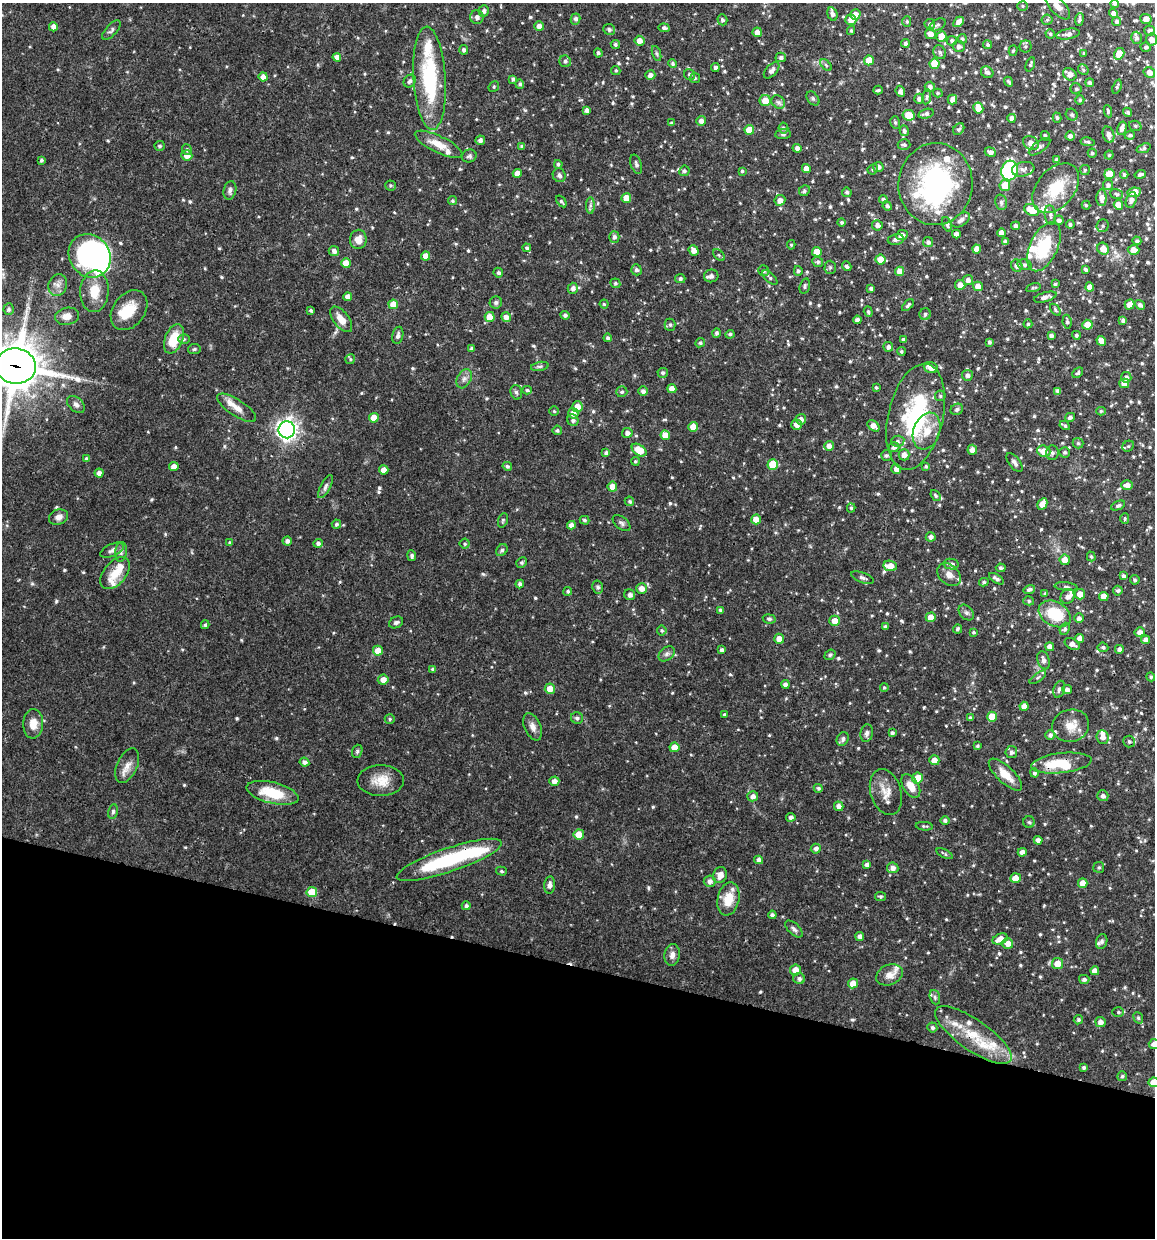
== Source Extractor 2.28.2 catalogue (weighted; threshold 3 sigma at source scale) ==
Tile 15 of 4 x 4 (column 3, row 4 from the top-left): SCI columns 2423-3575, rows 6-1241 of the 4966 x 4951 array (HDU 1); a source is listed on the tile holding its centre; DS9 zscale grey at full resolution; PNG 1157 x 1240 px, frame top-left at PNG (2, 3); each listed source drawn as its Kron ellipse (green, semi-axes under 4 px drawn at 4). Shown black and unused: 22% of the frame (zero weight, under 3 of 4 exposures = <1% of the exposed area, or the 3 px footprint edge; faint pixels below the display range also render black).
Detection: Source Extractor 2.28.2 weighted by HDU 2 'WHT'; one run over the whole footprint, this tile lists its part. Background 0.0686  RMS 0.0025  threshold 0.0113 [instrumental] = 3 sigma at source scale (4.5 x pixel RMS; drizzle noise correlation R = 1.50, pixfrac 1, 0.05/0.05 arcsec/px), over >= 5 px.
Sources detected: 758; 5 inside a brighter object's white glare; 2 cosmic-ray / hot-pixel residue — neither listed nor drawn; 32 inside a brighter listed object's ellipse — not listed separately; of the other 719, all 500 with FLUX_AUTO >= 0.37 (the completeness limit of this list) listed and drawn (219 fainter detections not listed), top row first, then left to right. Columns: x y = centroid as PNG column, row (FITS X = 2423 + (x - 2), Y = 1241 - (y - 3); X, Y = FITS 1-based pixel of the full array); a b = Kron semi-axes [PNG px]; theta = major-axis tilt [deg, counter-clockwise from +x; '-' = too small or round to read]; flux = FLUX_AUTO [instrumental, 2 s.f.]
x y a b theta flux
1115 4 4 4 - 0.44
1022 6 5 5 - 0.38
1058 6 16 7 -47 1.9
484 11 5 5 - 0.66
1113 13 5 4 - 1.2
832 14 7 5 -73 0.94
855 15 5 5 - 2.5
477 17 7 7 - 0.84
576 19 5 5 - 0.74
1079 19 6 3 83 0.62
1146 19 6 5 - 1.6
722 20 5 5 - 0.65
851 20 5 5 - 1.9
1047 20 5 5 - 0.44
907 21 5 4 - 0.39
1117 21 4 4 - 0.65
958 22 6 4 47 1.5
930 24 5 5 - 0.62
937 25 9 5 32 0.7
539 26 5 4 - 1.6
53 27 4 4 - 1.3
664 28 6 4 -8 0.73
609 29 6 5 - 0.69
111 30 12 5 48 0.73
1150 30 5 5 - 0.79
851 31 4 3 - 0.38
757 32 4 4 - 1.7
930 34 5 5 - 1.5
1050 34 5 4 - 0.41
1068 34 12 5 10 1
941 37 5 5 - 3.6
1137 38 6 5 - 0.6
962 39 5 4 - 0.62
1152 39 6 5 - 1.3
639 41 5 5 - 1.7
952 41 5 4 - 0.69
905 43 4 4 - 0.57
615 44 4 4 - 0.49
988 45 5 4 - 0.52
959 46 6 5 - 0.83
1025 46 6 6 - 0.52
1146 47 5 5 - 0.62
464 50 5 4 - 0.67
1013 51 5 4 - 0.43
940 52 7 6 - 0.74
598 53 4 4 - 0.57
656 53 8 3 -71 0.4
1084 53 4 3 - 0.43
1119 54 6 5 - 3.8
337 57 4 4 - 1.5
781 57 5 4 - 0.72
869 60 5 5 - 3.5
565 61 6 6 - 0.73
673 64 4 4 - 0.59
934 64 5 5 - 6.5
1030 64 7 3 70 0.47
826 65 7 4 -46 0.43
715 68 4 4 - 0.77
616 70 4 4 - 0.39
772 70 10 5 47 1.1
1083 70 6 5 - 0.45
987 72 6 5 - 0.76
1149 72 6 5 - 1.4
1070 74 7 6 - 1.9
650 75 5 5 - 1.2
689 75 6 5 - 0.66
263 77 4 4 - 1.7
429 78 52 16 -86 21
695 78 5 5 - 0.4
513 79 4 3 - 0.64
410 81 7 5 54 0.7
1009 82 5 3 - 0.42
1090 83 4 4 - 0.6
520 84 5 4 - 0.59
494 87 6 5 - 0.38
930 87 5 5 - 0.77
1117 87 7 4 69 0.42
1076 89 5 5 - 0.48
878 90 4 2 - 0.4
900 91 5 4 - 0.74
938 93 5 4 - 0.43
927 97 7 4 79 0.48
813 98 8 5 -49 0.53
919 99 5 5 - 1
952 99 5 5 - 1.4
1080 100 4 4 - 0.41
765 101 5 5 - 3.4
778 102 7 6 - 0.65
978 108 5 5 - 2.9
587 110 4 4 - 0.99
1108 111 6 3 -81 0.43
1128 112 5 4 - 0.43
926 114 8 4 14 0.71
909 115 6 5 - 4
1072 115 6 5 - 0.61
1012 118 4 4 - 1.3
1057 118 5 4 - 0.44
701 121 5 5 - 1.1
895 122 6 5 - 0.46
672 123 4 3 - 0.47
1135 126 6 5 - 0.4
783 128 5 5 - 0.62
1122 128 7 4 74 1.2
959 129 6 5 - 0.58
749 130 5 5 - 3.4
904 131 5 4 - 0.68
783 134 7 5 5 0.54
1108 135 8 5 -71 1.4
1130 135 5 4 - 0.53
1045 136 5 3 - 0.52
1070 136 4 4 - 0.92
480 140 5 4 - 0.84
1087 142 7 4 -10 0.46
1031 143 8 6 -34 1.8
438 144 26 8 -26 3.7
904 145 6 5 - 0.6
159 146 5 5 - 0.49
522 146 3 3 - 0.43
1040 147 12 5 36 0.87
797 148 4 4 - 0.97
1144 148 7 4 21 0.56
187 150 5 5 - 0.57
990 152 5 4 - 0.95
1092 153 4 4 - 0.46
187 155 5 5 - 2
1109 155 4 4 - 0.37
469 156 7 6 - 0.62
41 160 4 4 - 0.49
1057 160 4 3 - 0.75
558 164 4 4 - 0.5
636 164 10 5 -72 0.66
878 167 5 5 - 0.99
806 168 4 4 - 1.6
873 169 5 5 - 0.53
1023 169 11 7 10 1.2
1010 170 10 8 76 35
1085 170 5 5 - 0.42
684 171 5 5 - 0.55
742 171 3 3 - 0.4
517 173 4 4 - 1.7
1109 174 5 5 - 6.6
1124 174 4 4 - 0.57
1140 174 6 3 17 0.62
559 175 7 6 - 0.73
935 184 41 37 86 44
390 185 5 5 - 0.39
1108 185 5 5 - 0.83
1005 186 5 5 - 4.1
1056 188 28 18 50 9
230 190 9 6 75 0.88
804 191 6 5 - 0.51
847 192 5 4 - 0.61
1134 192 7 4 10 3.1
1117 194 7 5 -18 0.43
626 198 5 5 - 3.6
1102 198 8 5 -90 1.8
883 199 4 4 - 0.54
780 200 5 5 - 1.5
1131 200 8 5 72 1.1
452 201 4 4 - 0.4
561 201 6 3 -52 0.42
1001 202 8 6 -75 0.67
590 205 8 4 90 0.64
1086 205 4 4 - 0.41
1118 205 5 4 - 2.9
887 206 5 4 - 0.65
1032 210 8 5 -27 4.9
1050 215 10 5 -82 0.8
961 220 10 6 32 0.99
1059 220 5 4 - 0.78
842 222 4 4 - 0.43
947 224 7 4 -70 0.63
1070 224 4 4 - 0.48
877 225 5 5 - 1.1
1016 226 4 4 - 0.85
1103 226 6 6 - 0.53
1001 233 4 4 - 1.7
956 234 4 4 - 1.3
902 235 6 5 - 1.1
614 237 5 5 - 0.83
358 239 10 8 80 2.1
896 239 8 5 9 0.82
1137 241 4 4 - 0.49
928 242 5 5 - 0.77
1005 242 4 3 - 0.56
791 245 4 4 - 0.38
1044 247 26 13 65 11
527 248 4 4 - 0.52
977 249 4 4 - 1.9
1103 249 6 5 - 2.2
694 250 5 4 - 1.5
1133 250 6 5 - 2.2
334 251 5 5 - 1
817 252 5 4 - 2.4
719 255 7 4 -46 0.52
90 256 23 20 -52 49
426 256 4 4 - 2.2
880 260 5 5 - 3.5
818 262 5 5 - 0.54
346 263 5 5 - 3.4
1024 265 7 5 -13 0.61
847 266 5 4 - 0.6
1017 266 6 5 - 1.2
830 267 6 5 - 0.54
636 270 5 5 - 0.77
1086 270 4 3 - 0.61
764 271 6 5 - 0.57
798 271 5 4 - 0.56
899 271 4 4 - 2.1
498 273 5 4 - 0.52
711 276 7 6 - 1.1
770 278 9 4 -44 0.61
680 279 5 4 - 0.65
968 280 5 5 - 0.99
615 283 5 4 - 0.49
1055 284 4 3 - 0.53
58 285 11 9 68 1.6
960 285 5 5 - 1.7
805 286 8 5 76 0.5
978 286 5 5 - 2.2
1090 287 4 4 - 2
573 288 5 5 - 1.1
871 288 4 3 - 0.67
1033 288 7 4 15 0.4
94 291 21 14 86 5.5
348 297 4 4 - 1.4
1045 297 11 4 16 1.2
496 302 6 6 - 0.58
393 304 5 4 - 3.1
604 304 4 4 - 0.38
908 305 7 4 45 0.53
1130 305 5 4 - 2
1140 305 5 4 - 0.93
9 309 6 5 - 0.49
129 310 22 16 52 6.1
311 310 4 3 - 0.41
1055 310 7 4 -54 0.41
868 312 5 3 - 0.45
925 314 6 5 - 0.52
565 315 4 4 - 0.65
67 316 12 8 11 2.2
490 317 5 5 - 3.1
506 317 5 4 - 1.5
341 319 15 7 -53 2.7
857 320 4 4 - 0.91
1123 320 4 4 - 0.73
1067 322 7 4 -83 0.65
1028 324 4 4 - 0.47
670 325 6 5 - 0.52
1087 325 5 5 - 3.2
717 333 5 4 - 0.58
730 334 4 4 - 0.54
398 335 9 5 78 0.78
1076 335 4 4 - 0.51
1051 336 4 4 - 0.82
608 338 4 4 - 0.7
174 339 15 9 68 6.8
184 339 6 5 - 0.46
904 340 4 4 - 0.77
1101 341 5 4 - 2
989 342 4 3 - 0.55
700 343 5 4 - 0.51
888 347 5 5 - 0.96
194 349 6 5 - 0.42
472 349 4 3 - 0.66
901 351 4 4 - 0.46
350 359 5 4 - 0.38
16 366 20 17 -9 820
540 366 9 4 11 0.53
931 368 7 5 -20 2
663 373 5 5 - 0.53
1078 373 6 4 45 0.47
967 375 5 5 - 0.91
1126 377 5 5 - 0.72
464 379 10 7 60 1.1
1124 383 5 5 - 2.3
876 387 3 3 - 0.37
672 389 4 4 - 2.1
527 390 4 4 - 0.37
643 391 5 4 - 0.86
1058 391 4 4 - 0.92
516 392 7 5 -74 0.54
622 392 5 5 - 0.53
940 396 5 5 - 0.45
76 404 10 7 -44 0.9
577 407 5 5 - 2.3
237 408 23 8 -33 2.5
957 409 6 5 - 0.55
554 411 5 4 - 0.37
1101 411 5 4 - 0.43
573 413 5 5 - 1.7
916 417 54 27 77 28
1070 417 5 4 - 0.72
374 418 5 5 - 3.6
801 419 5 5 - 1.2
573 420 6 5 - 0.66
796 425 5 5 - 1.2
1065 425 5 3 - 0.51
873 426 7 4 -40 1.9
693 427 5 4 - 2.8
287 430 8 8 - 140
557 430 5 4 - 0.46
927 431 19 13 70 4.4
627 433 5 5 - 1
665 435 5 4 - 2.7
898 441 7 5 11 0.62
1078 443 5 5 - 0.42
829 446 5 4 - 1.4
1128 446 6 5 - 0.44
894 447 5 5 - 0.84
639 450 8 5 -34 4.6
972 450 5 5 - 1.5
1044 451 7 5 -18 3
1065 452 5 5 - 0.56
606 453 4 4 - 0.68
1052 453 7 6 - 0.65
904 455 6 5 - 1.5
886 456 5 5 - 0.57
86 459 4 4 - 0.5
635 461 4 4 - 0.37
1014 462 11 5 -52 0.83
773 465 5 5 - 7.1
507 466 5 4 - 0.5
926 466 4 4 - 0.5
174 467 4 4 - 1.9
896 469 5 4 - 1.5
384 470 5 4 - 2.1
99 473 4 4 - 1.2
1127 485 6 5 - 1.3
325 486 13 5 62 0.83
612 487 5 5 - 2.3
936 495 6 4 -50 0.45
629 501 5 4 - 0.41
1042 504 6 4 61 2.6
1118 505 7 4 26 0.51
851 508 4 4 - 0.45
59 517 10 7 20 1.3
1125 518 5 4 - 0.38
756 519 5 5 - 2.9
503 520 7 4 72 0.39
584 520 5 4 - 0.47
621 523 10 6 -40 0.76
336 524 4 4 - 0.52
571 525 4 4 - 1.4
931 537 5 4 - 0.95
287 541 4 4 - 0.85
230 543 4 4 - 0.39
318 543 5 4 - 0.74
465 544 5 5 - 0.38
112 550 12 6 24 0.97
502 550 6 5 - 0.56
121 552 10 6 83 0.76
412 556 5 4 - 0.67
1091 556 5 4 - 0.41
1065 560 5 5 - 2.4
522 562 5 5 - 0.48
951 564 7 5 -11 1
890 566 7 5 -9 3.3
1001 568 5 4 - 0.5
115 573 19 11 50 4.2
949 575 13 9 -42 1.7
1123 576 4 3 - 0.55
863 578 12 5 -21 0.8
997 579 8 4 -32 0.76
1135 580 5 4 - 0.45
984 582 5 4 - 0.43
520 584 4 4 - 0.81
598 587 6 5 - 0.68
1066 587 11 3 -6 0.57
642 588 5 5 - 1.8
1029 589 6 4 19 0.68
568 591 4 4 - 0.47
1118 591 5 5 - 0.53
1045 594 4 3 - 0.57
1080 594 5 5 - 2.4
630 595 5 5 - 1
1067 596 8 6 62 1.3
1104 596 5 4 - 2.1
1029 601 5 4 - 0.45
720 610 4 3 - 0.54
966 613 9 6 -48 0.72
1055 614 17 12 -29 9.9
931 617 5 4 - 2.5
1079 618 5 4 - 0.85
769 619 6 4 -10 0.5
835 621 5 5 - 2.9
396 622 7 5 24 0.67
205 625 4 3 - 0.43
885 627 4 3 - 0.62
957 629 4 4 - 0.45
1065 629 6 4 68 0.51
662 630 5 5 - 0.39
974 632 4 4 - 0.41
1140 632 5 5 - 1.3
1080 638 4 4 - 1.6
779 639 5 5 - 1.9
1146 640 4 4 - 1.3
1072 644 8 5 -30 1.2
1050 647 4 4 - 1.4
1103 647 5 4 - 0.54
1119 649 5 5 - 0.99
722 650 4 4 - 0.82
378 651 5 5 - 2.8
667 654 9 6 41 0.79
830 655 6 4 39 0.47
1044 660 9 6 -74 1.1
433 669 4 3 - 0.55
1038 677 10 4 36 0.45
1151 677 5 4 - 0.46
383 680 5 5 - 1.6
785 684 4 4 - 1
884 688 4 4 - 0.37
550 689 5 5 - 2.7
1059 689 9 5 72 0.82
1067 690 5 4 - 1.1
1024 706 4 4 - 1.9
725 715 3 3 - 0.47
970 717 4 4 - 0.41
992 717 5 5 - 4.3
577 718 6 5 - 0.79
390 719 5 4 - 0.37
33 724 14 10 86 2.8
1071 726 18 16 15 3.7
533 727 14 8 -66 1.5
867 733 9 6 81 0.89
892 733 4 3 - 0.64
1050 735 5 5 - 0.8
1103 737 7 6 - 1.7
843 739 7 5 56 0.79
1129 741 6 6 - 0.55
977 746 3 3 - 0.41
674 747 5 4 - 3
357 751 7 5 70 0.5
1011 752 6 6 - 0.84
934 760 5 5 - 2.2
304 762 5 4 - 0.91
1061 763 30 10 6 8.2
127 766 18 10 65 2.3
1034 773 4 4 - 0.49
1005 775 21 8 -43 3.8
917 778 5 5 - 3.8
381 781 23 15 1 4.5
554 781 5 4 - 1.3
911 786 13 7 -57 3.1
818 788 5 4 - 0.41
886 792 23 15 -73 3.6
273 793 26 10 -14 8.6
753 796 5 5 - 1.2
1103 796 5 5 - 0.91
839 806 5 4 - 1.2
113 812 7 5 78 0.53
791 817 4 4 - 0.8
945 820 4 4 - 0.66
1029 822 6 5 - 0.46
924 826 8 3 -6 0.42
579 834 5 5 - 3.5
1038 840 4 4 - 1
816 849 5 5 - 0.88
1022 852 4 4 - 1.4
945 854 9 3 -27 0.42
449 860 55 12 19 23
758 860 4 4 - 1.1
867 865 4 4 - 0.83
1099 867 5 5 - 0.43
893 868 6 5 - 1.4
501 871 5 4 - 0.4
720 875 8 6 71 2
1015 878 5 5 - 2.8
710 881 6 5 - 1.2
1083 883 5 4 - 2.9
550 885 9 5 83 0.91
312 892 5 5 - 6.3
880 896 5 4 - 0.4
728 899 17 11 77 4.7
466 906 4 4 - 0.61
772 915 4 4 - 0.63
794 929 11 5 -43 0.8
860 936 4 4 - 1
1000 939 8 5 22 2.6
1102 941 7 5 73 0.57
1008 943 5 5 - 1.9
672 955 11 7 80 1.5
1057 964 5 5 - 3.5
795 970 5 5 - 2.4
1095 971 4 4 - 1.7
889 975 14 10 22 2.1
799 979 6 5 - 0.7
1084 979 5 4 - 0.73
853 983 5 5 - 2.9
935 997 7 5 -70 0.52
1118 1012 6 5 - 0.42
1138 1018 6 4 -67 0.44
1078 1020 5 4 - 0.42
1100 1022 5 5 - 1.1
932 1027 5 5 - 0.57
973 1035 45 15 -35 10
1154 1044 5 5 - 1.4
1084 1068 4 3 - 0.56
1122 1076 5 4 - 0.46
1154 1082 5 5 - 3.3
Overlapping masked pixels (flux is a lower limit): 6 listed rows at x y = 978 108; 16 366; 916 417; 1061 763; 449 860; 973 1035
Isophote crosses this tile's border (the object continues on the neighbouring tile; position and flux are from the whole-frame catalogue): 5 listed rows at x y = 1115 4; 1058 6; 16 366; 1154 1044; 1154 1082